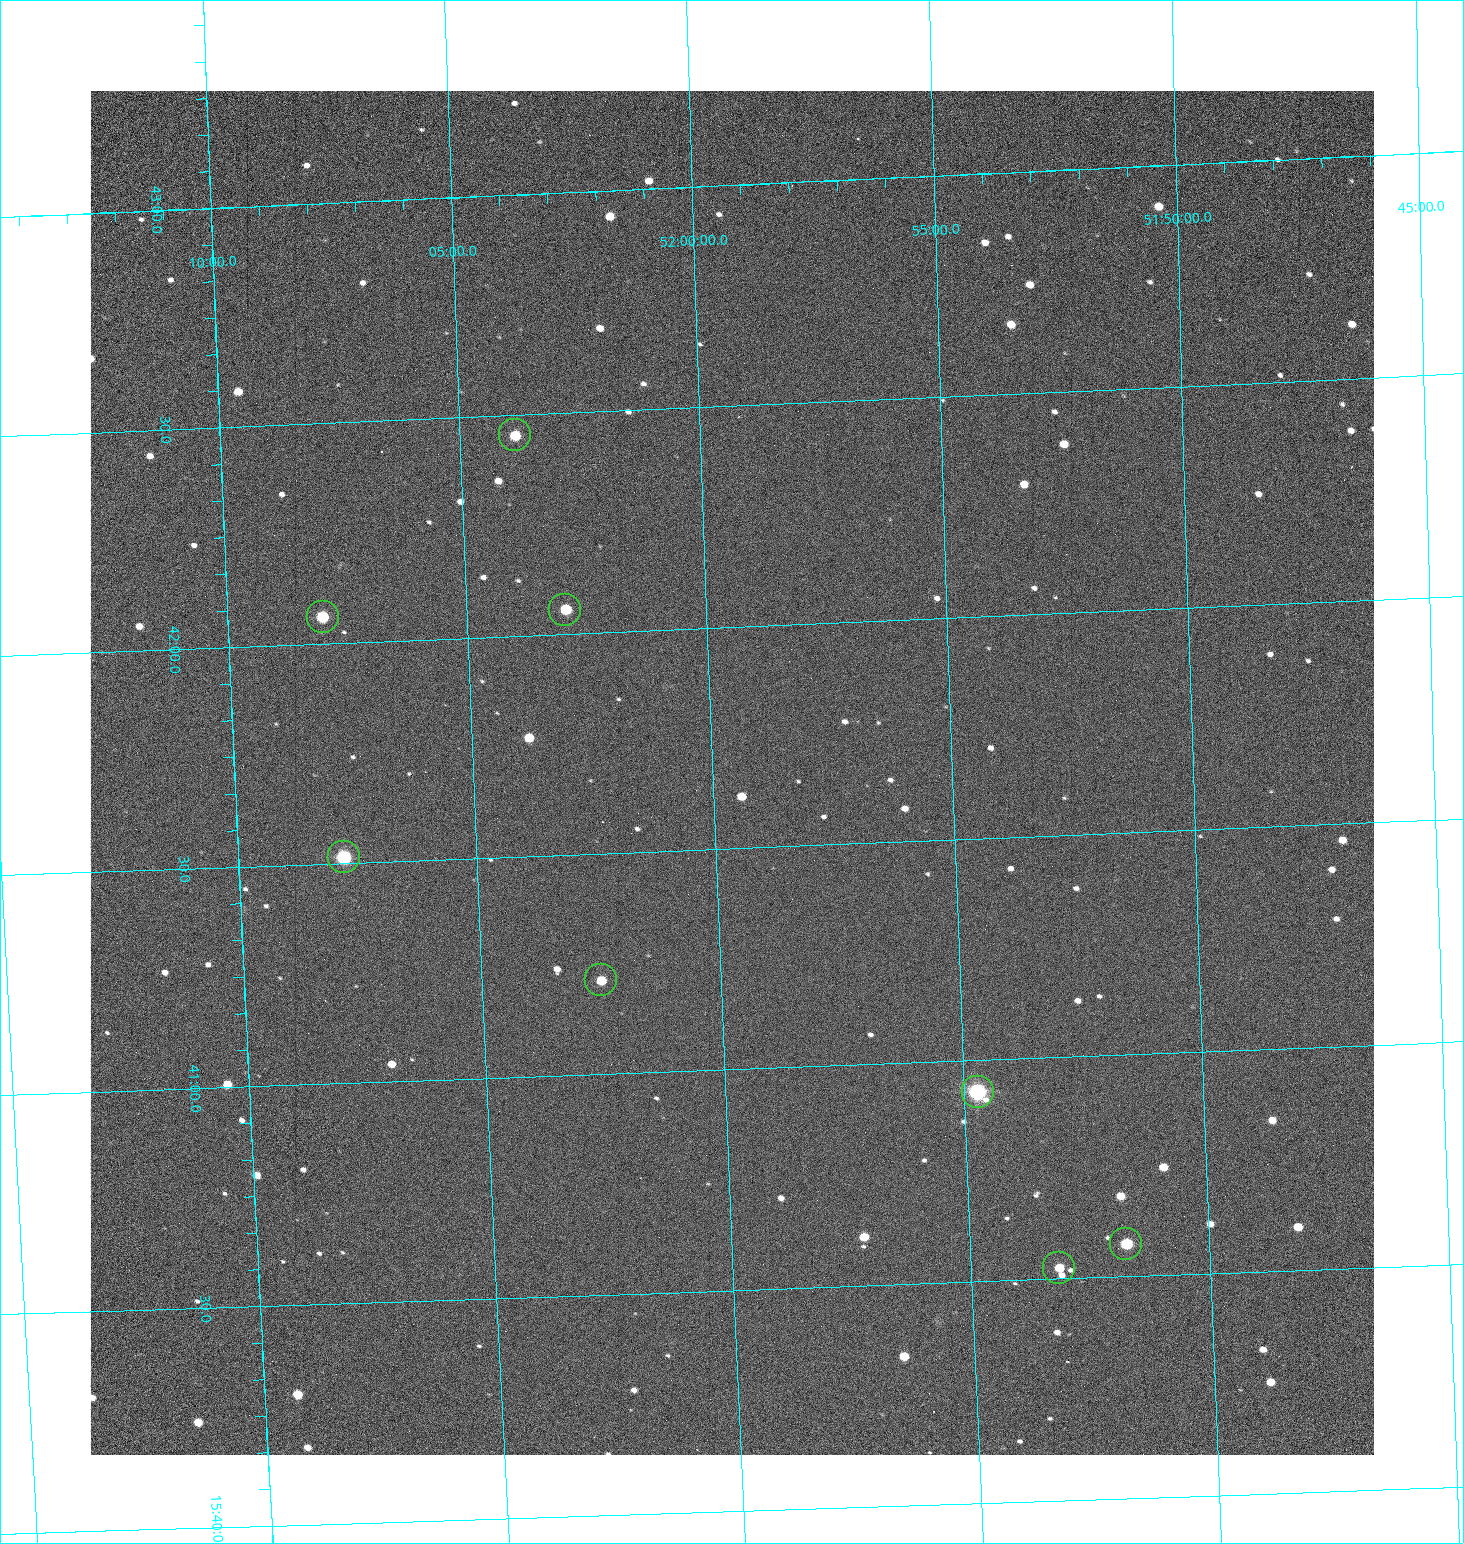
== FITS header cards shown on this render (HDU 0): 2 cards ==
NAXIS1  =                 1284 /fastest changing axis
NAXIS2  =                 1364 /next to fastest changing axis

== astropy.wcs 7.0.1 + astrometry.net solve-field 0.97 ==
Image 1284 x 1364 px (HDU 0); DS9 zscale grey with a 90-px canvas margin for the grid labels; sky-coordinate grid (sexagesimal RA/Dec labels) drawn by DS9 from the SOLVED WCS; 8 Tycho-2 reference stars matched to detected sources circled (green)
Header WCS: RA---TAN/DEC--TAN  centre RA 15:41:40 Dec +52:00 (235.42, +51.99 deg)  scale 1.26 arcsec/px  FOV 26.9' x 28.5'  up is +92 deg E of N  parity flipped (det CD > 0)
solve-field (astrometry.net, Tycho-2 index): VERIFIED the header's WCS against the Tycho-2 star catalogue (8 matches, 0 conflicts) and refined it, rather than solving blind
Solved WCS: RA---TAN-SIP/DEC--TAN-SIP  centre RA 15:41:40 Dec +52:00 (235.42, +51.99 deg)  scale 1.25 arcsec/px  FOV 26.8' x 28.5'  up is +92 deg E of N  parity flipped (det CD > 0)
The solver's refit moves the header's centre by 0.8 arcsec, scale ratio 0.9974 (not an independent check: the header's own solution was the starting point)
Tycho-2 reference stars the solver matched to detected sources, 8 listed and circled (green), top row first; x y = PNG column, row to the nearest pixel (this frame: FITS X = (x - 90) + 1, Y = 1364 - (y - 91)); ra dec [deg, ICRS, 3 dp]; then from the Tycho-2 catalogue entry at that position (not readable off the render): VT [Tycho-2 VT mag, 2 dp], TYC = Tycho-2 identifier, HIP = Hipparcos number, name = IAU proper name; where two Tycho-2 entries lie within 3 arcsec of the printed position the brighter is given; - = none
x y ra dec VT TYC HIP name
515 435 235.614 +52.064 11.61 3489-1132-1 - -
565 610 235.514 +52.049 11.19 3489-1407-1 - -
323 617 235.515 +52.133 11.12 3489-1380-1 - -
344 857 235.378 +52.130 9.31 3489-1322-1 76850 -
601 980 235.303 +52.042 11.52 3489-958-1 - -
978 1092 235.232 +51.912 9.59 3489-824-1 - -
1126 1244 235.143 +51.862 10.97 3489-1016-1 - -
1059 1268 235.131 +51.886 12.29 3489-908-1 - -